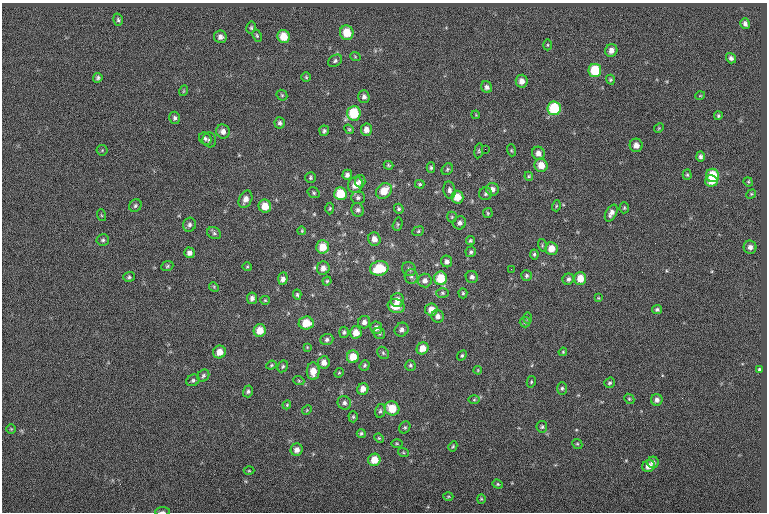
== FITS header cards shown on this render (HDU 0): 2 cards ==
NAXIS1  =                  765
NAXIS2  =                  510

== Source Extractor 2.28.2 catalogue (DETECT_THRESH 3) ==
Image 765 x 510 px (HDU 0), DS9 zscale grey, 1 PNG px = 1 image px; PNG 769 x 514 px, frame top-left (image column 1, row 510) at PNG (2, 3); each listed source drawn as its Kron ellipse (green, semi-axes under 4 px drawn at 4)
Background 0.0114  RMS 6.8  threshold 20.3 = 3 sigma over >= 5 px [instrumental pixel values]
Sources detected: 184; all 184 listed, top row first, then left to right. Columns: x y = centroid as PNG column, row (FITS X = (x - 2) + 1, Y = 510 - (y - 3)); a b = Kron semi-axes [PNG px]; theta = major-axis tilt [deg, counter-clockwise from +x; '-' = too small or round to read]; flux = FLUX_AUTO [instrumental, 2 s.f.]
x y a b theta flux
118 20 6 4 -74 750
745 24 5 4 - 1400
251 28 6 4 78 680
347 33 7 6 - 8700
257 35 6 4 -64 640
284 36 6 6 - 7500
220 37 6 6 - 1800
547 45 5 3 - 460
611 50 6 6 - 2500
355 56 5 3 - 420
731 58 5 5 - 1400
335 61 7 5 32 970
595 70 6 6 - 16000
306 77 5 5 - 580
98 78 5 4 - 940
610 80 5 4 - 560
522 81 6 6 - 2800
487 87 6 5 - 1400
183 91 5 3 - 390
282 95 6 5 - 630
700 96 5 3 - 330
364 97 6 5 - 1600
554 108 7 6 - 20000
354 113 7 7 - 15000
476 115 4 3 - 370
718 116 4 4 - 700
175 118 6 5 - 1000
280 123 5 5 - 1100
659 128 5 4 - 480
349 129 5 4 - 510
366 130 6 5 - 2700
223 131 7 6 - 2200
324 131 5 4 - 830
205 139 6 5 - 1000
209 140 7 6 - 1100
636 145 6 6 - 3100
485 149 2 2 - 600
102 150 5 5 - 570
511 150 6 4 -72 580
479 151 7 4 82 580
538 153 7 6 - 2500
700 157 5 4 - 1200
388 165 5 3 - 540
541 165 7 6 - 5300
431 168 5 4 - 750
447 169 6 5 - 750
347 175 5 4 - 1500
687 175 5 4 - 660
712 175 6 6 - 13000
529 176 4 4 - 530
310 178 5 5 - 740
360 181 6 5 - 1600
711 181 6 5 - 6200
748 182 5 4 - 480
420 184 5 3 - 630
355 185 8 7 - 4900
492 189 6 6 - 2100
449 190 9 6 -81 1300
384 191 8 7 - 6900
314 193 6 5 - 720
340 194 6 6 - 13000
485 194 6 6 - 890
751 194 5 4 - 490
457 197 6 6 - 6000
358 198 7 6 - 1100
245 199 9 6 65 2800
135 206 6 5 - 880
265 206 6 6 - 6300
556 206 5 3 - 510
330 208 6 4 87 570
624 208 5 4 - 610
399 209 5 4 - 760
358 210 7 6 - 1200
488 213 5 4 - 540
611 213 9 5 60 2300
101 215 6 4 -71 500
452 217 5 5 - 570
460 223 7 6 - 1500
398 224 7 4 75 670
189 225 7 6 - 1300
302 231 4 3 - 380
418 231 6 4 24 710
214 233 7 5 -28 1000
374 239 7 6 - 2800
103 240 6 5 - 870
470 241 5 4 - 690
542 245 6 4 -74 640
323 247 6 6 - 6900
750 247 6 6 - 1900
551 249 6 6 - 5100
471 252 5 5 - 780
189 253 5 5 - 1700
534 254 5 4 - 680
447 261 6 5 - 1600
167 266 6 4 24 620
247 267 5 3 - 440
323 268 7 6 - 2500
379 268 9 7 12 13000
409 269 7 6 - 1300
511 269 2 2 - 220
526 276 5 5 - 960
129 277 6 5 - 840
411 277 7 6 - 1200
472 277 6 6 - 1600
283 278 6 4 84 2700
440 278 7 6 - 12000
580 278 6 6 - 6700
568 279 6 5 - 1300
425 280 7 6 - 2000
327 281 4 4 - 600
214 287 5 4 - 500
442 293 6 5 - 780
463 293 5 4 - 650
297 295 5 4 - 620
252 298 6 5 - 1600
598 298 4 4 - 410
265 300 5 4 - 480
397 300 7 6 - 3100
396 306 8 7 - 6400
431 309 6 6 - 4400
657 310 5 4 - 910
438 316 6 6 - 1700
527 318 6 4 -89 540
364 322 6 6 - 1900
525 322 5 5 - 680
306 323 7 6 - 8000
376 328 6 6 - 2300
260 330 6 6 - 5900
402 330 7 6 - 1700
344 332 5 5 - 830
356 332 6 6 - 4200
379 333 6 5 - 920
327 340 6 5 - 1200
307 347 4 3 - 380
422 348 6 5 - 5200
219 352 6 6 - 4400
563 352 4 3 - 500
383 353 7 5 -47 770
462 356 5 4 - 620
353 357 6 6 - 6700
324 362 6 5 - 2900
271 365 5 4 - 610
365 365 5 4 - 670
410 365 5 5 - 770
283 366 6 5 - 840
478 370 4 3 - 370
759 370 4 3 - 750
313 371 9 6 -89 4900
339 373 5 4 - 500
203 376 6 5 - 850
193 380 7 5 25 910
299 381 5 3 - 510
531 382 6 4 77 610
609 383 5 5 - 790
562 388 6 5 - 890
363 389 6 5 - 3300
248 391 6 5 - 910
629 399 5 4 - 600
474 400 6 4 1 570
657 400 6 6 - 1700
344 403 7 6 - 1500
287 405 4 4 - 460
392 408 7 7 - 9300
307 410 5 4 - 500
380 411 7 5 77 910
353 417 5 4 - 660
405 427 6 5 - 790
542 427 6 5 - 800
11 429 4 4 - 480
361 433 4 4 - 760
379 438 5 4 - 540
397 443 5 3 - 510
577 444 5 4 - 560
453 446 5 4 - 640
297 450 6 6 - 2300
403 452 5 3 - 490
374 460 6 6 - 6700
653 462 6 5 - 1500
648 466 6 6 - 3900
249 471 5 3 - 460
498 484 5 4 - 620
448 496 5 3 - 460
481 499 4 4 - 490
162 512 7 3 4 600
At the frame edge (FLAGS 8, measured only in part): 1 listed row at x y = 162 512